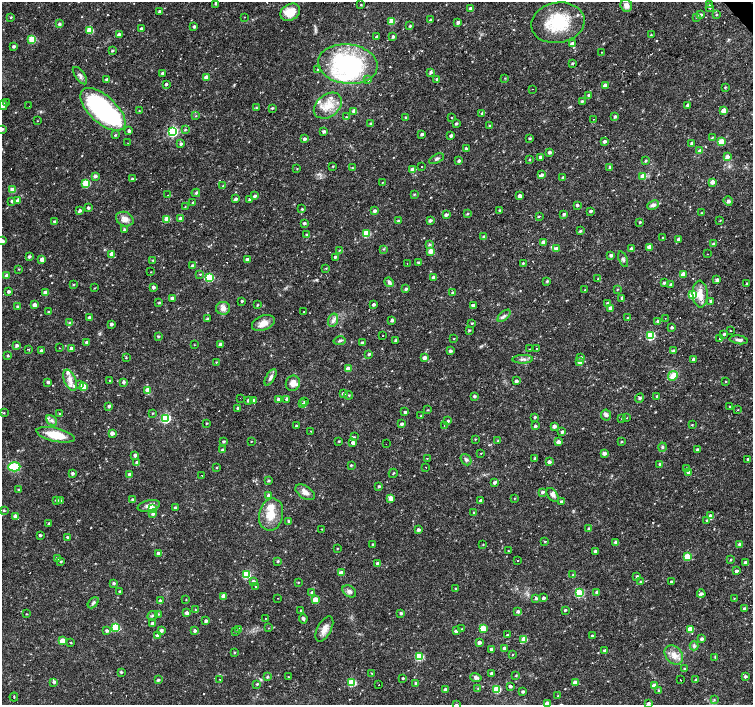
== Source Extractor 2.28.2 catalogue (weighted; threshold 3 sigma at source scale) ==
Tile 10 of 4 x 4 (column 2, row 3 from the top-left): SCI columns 1504-3004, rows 1611-3015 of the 6006 x 5966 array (HDU 1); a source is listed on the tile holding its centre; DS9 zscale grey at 2 x 2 block average (1 PNG px = mean of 2 x 2 image px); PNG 755 x 707 px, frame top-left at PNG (2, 2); each listed source drawn as its Kron ellipse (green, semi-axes under 4 px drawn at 4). Shown black and unused: <1% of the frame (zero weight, under 3 of 4 exposures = <1% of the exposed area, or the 3 px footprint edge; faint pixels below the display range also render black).
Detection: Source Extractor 2.28.2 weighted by HDU 2 'WHT'; one run over the whole footprint, this tile lists its part. Background 0.0326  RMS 0.0024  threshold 0.0109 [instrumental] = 3 sigma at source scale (4.5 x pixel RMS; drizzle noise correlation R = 1.50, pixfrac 1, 0.0396/0.0396 arcsec/px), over >= 5 px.
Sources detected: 568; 2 inside a brighter object's white glare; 26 cosmic-ray / hot-pixel residue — neither listed nor drawn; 11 inside a brighter listed object's ellipse — not listed separately; of the other 529, all 500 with FLUX_AUTO >= 0.262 (the completeness limit of this list) listed and drawn (29 fainter detections not listed), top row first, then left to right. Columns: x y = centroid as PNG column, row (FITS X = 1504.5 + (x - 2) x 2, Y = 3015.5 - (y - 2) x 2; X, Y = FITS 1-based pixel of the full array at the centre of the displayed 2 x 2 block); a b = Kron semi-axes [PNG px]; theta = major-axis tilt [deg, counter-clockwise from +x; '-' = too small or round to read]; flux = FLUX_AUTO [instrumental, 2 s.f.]
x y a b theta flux
216 3 3 2 - 1.3
361 5 3 2 - 0.44
626 5 6 5 - 3
709 5 2 2 - 0.96
710 7 3 2 - 1.2
470 9 3 3 - 2.5
160 11 3 2 - 1.2
290 12 10 8 28 9.4
701 15 3 3 - 1.1
716 15 3 2 - 0.48
11 17 3 2 - 0.52
245 17 2 2 - 0.4
696 17 3 3 - 0.53
430 20 2 2 - 0.47
392 22 3 3 - 11
458 22 3 2 - 1.8
558 23 27 20 10 27
59 24 3 3 - 1.2
410 26 2 2 - 0.87
194 27 2 2 - 1.4
141 29 3 2 - 1.4
90 30 3 3 - 18
119 35 3 3 - 3.2
651 35 3 2 - 0.35
377 37 3 2 - 1.4
393 37 3 2 - 1.2
32 39 3 3 - 18
572 44 3 3 - 2.1
14 46 3 2 - 1.3
112 51 3 2 - 0.86
602 52 2 2 - 0.28
572 63 3 2 - 0.64
348 64 30 19 -7 78
318 70 3 2 - 1.2
430 72 3 3 - 1.2
162 73 3 2 - 1.1
80 76 10 4 -54 1.9
206 77 3 3 - 4.1
505 78 3 2 - 0.3
106 79 3 2 - 0.94
437 79 3 3 - 1.5
368 80 2 2 - 3.4
166 84 2 2 - 1.1
605 85 3 3 - 3.2
725 87 3 2 - 0.57
532 89 2 2 - 0.32
589 95 3 2 - 1.3
582 101 3 3 - 0.84
6 102 2 2 - 6.8
3 105 5 3 - 1.9
687 105 3 2 - 1.5
29 106 2 2 - 0.8
328 106 15 11 38 9
256 108 3 2 - 0.4
272 108 3 2 - 0.7
103 109 28 13 -43 100
139 111 3 2 - 0.33
354 111 3 3 - 4
724 111 3 3 - 7.8
482 113 3 3 - 1.1
196 116 3 2 - 0.33
615 116 3 3 - 1
346 117 2 2 - 0.28
406 118 3 2 - 1
451 118 2 2 - 4
593 119 2 2 - 0.5
37 121 3 2 - 0.31
370 123 3 3 - 0.71
456 124 3 2 - 1
489 126 3 2 - 0.52
2 129 3 3 - 1.1
185 129 3 3 - 0.6
129 131 2 2 - 1.4
323 131 3 2 - 1.2
172 132 4 4 - 72
422 134 3 2 - 1.3
115 135 3 3 - 0.52
451 136 2 2 - 1.8
530 138 3 2 - 0.8
712 138 3 2 - 0.46
304 139 3 2 - 1.1
604 142 3 2 - 1.7
721 142 3 3 - 13
128 143 2 2 - 0.27
692 143 3 3 - 1.3
181 144 3 2 - 1.2
466 149 3 2 - 2
700 151 3 2 - 4.7
549 152 3 2 - 1.6
540 157 3 2 - 1.4
727 157 3 3 - 3.2
436 159 8 3 28 1.1
529 159 3 3 - 0.5
459 161 3 2 - 1.3
645 161 3 2 - 0.72
333 166 2 2 - 0.37
421 166 2 2 - 2.8
610 167 3 2 - 1.3
352 168 3 2 - 0.42
297 169 2 2 - 0.3
413 170 3 3 - 8.3
542 175 4 3 - 1.5
95 176 3 3 - 1.6
643 176 3 3 - 6.1
563 178 3 2 - 1.1
132 179 2 2 - 0.77
382 182 2 2 - 0.29
712 182 3 3 - 4
86 183 3 3 - 23
223 186 3 2 - 0.55
13 190 3 3 - 10
196 193 4 3 - 0.82
414 194 3 3 - 0.57
168 195 2 2 - 0.58
255 196 3 2 - 1.2
520 196 3 2 - 3
236 199 3 3 - 1.3
249 199 2 2 - 1.2
17 200 3 3 - 1.3
12 201 3 3 - 1.3
728 201 5 4 - 1.5
193 203 3 2 - 1.2
577 205 3 3 - 0.98
653 205 6 4 23 1.9
185 207 3 2 - 0.39
88 208 2 2 - 1.3
302 209 3 2 - 0.56
500 210 3 2 - 0.91
80 211 3 3 - 1.4
375 211 3 3 - 1.6
590 211 3 2 - 1.2
701 213 3 2 - 0.44
467 214 3 2 - 0.66
564 214 3 2 - 1.1
446 215 3 2 - 1.6
539 216 2 2 - 2
125 219 9 7 -22 3.8
167 219 3 3 - 9.3
180 219 3 3 - 3.3
430 220 3 3 - 1.4
398 221 3 2 - 0.74
720 221 3 2 - 0.33
55 222 4 3 - 1.1
640 222 3 2 - 0.65
304 223 3 2 - 1
124 230 3 2 - 1.3
580 231 4 2 - 0.78
306 234 3 2 - 0.54
366 234 3 3 - 20
484 237 3 3 - 1.4
662 238 2 2 - 0.33
678 239 3 3 - 1.4
2 241 3 3 - 3.2
543 242 3 3 - 1.7
713 244 3 3 - 0.93
429 245 3 3 - 0.92
650 247 3 3 - 6.5
384 249 3 2 - 0.43
557 249 4 3 - 2.6
631 249 3 2 - 1.3
339 250 3 3 - 0.62
431 251 3 3 - 6.9
111 254 3 3 - 3.6
708 254 2 2 - 0.85
611 255 3 3 - 1.4
29 257 3 2 - 1.1
335 257 3 2 - 0.93
623 259 8 3 -69 1
42 260 3 3 - 3
153 260 3 3 - 0.51
247 260 3 2 - 2.1
418 262 3 2 - 0.65
407 263 2 2 - 0.38
523 263 3 2 - 0.55
192 266 3 3 - 1.2
326 268 3 2 - 0.33
19 269 3 2 - 0.39
151 272 2 2 - 0.28
200 274 3 2 - 0.46
683 274 3 3 - 6.5
7 276 3 3 - 3.7
433 277 3 3 - 1.2
209 278 3 3 - 30
598 278 3 2 - 0.34
717 280 3 2 - 2.3
547 281 3 3 - 0.69
389 282 5 4 - 1.3
664 283 3 2 - 1.1
747 283 3 2 - 0.48
671 284 4 3 - 0.83
73 285 3 2 - 0.46
153 287 3 3 - 1.5
94 288 3 2 - 0.29
406 289 3 2 - 1.2
585 290 2 2 - 0.28
617 290 3 2 - 0.4
9 291 3 2 - 1.4
45 293 3 3 - 4.1
453 293 3 3 - 0.95
700 294 13 7 -87 6.4
693 295 3 3 - 23
172 298 3 3 - 1.2
622 298 3 2 - 1.3
242 301 3 2 - 0.67
711 301 3 2 - 1.6
159 303 3 3 - 0.64
373 304 2 2 - 1.3
608 304 3 3 - 1.9
34 305 3 3 - 3.1
257 305 2 2 - 0.48
473 305 3 2 - 1.4
17 307 4 3 - 0.86
223 308 7 6 - 2.8
610 308 3 3 - 2.1
48 312 3 2 - 0.49
303 312 2 2 - 0.83
504 316 8 3 41 1.4
89 318 3 3 - 1.6
627 318 3 2 - 0.39
665 318 2 2 - 0.35
207 319 3 2 - 1.3
333 320 7 5 73 2.1
392 320 3 3 - 1.2
657 321 3 2 - 1
70 323 4 2 - 0.54
263 323 12 7 22 4.9
472 323 3 2 - 0.52
111 324 3 2 - 1.4
672 327 2 2 - 1.1
469 330 3 2 - 0.68
730 331 2 2 - 0.28
724 334 2 2 - 1.1
158 336 3 3 - 0.68
382 336 2 2 - 0.32
650 336 4 3 - 30
719 338 2 2 - 1.3
453 339 3 2 - 0.27
396 340 3 3 - 1.1
739 340 9 4 -9 1.7
340 341 6 3 12 1.1
86 342 3 3 - 1.1
362 343 3 2 - 1.3
220 344 3 3 - 1.7
17 345 3 3 - 1.4
194 345 2 2 - 0.27
59 348 2 2 - 0.34
71 348 3 3 - 1.3
28 349 2 2 - 3.9
530 349 2 2 - 0.51
537 349 2 2 - 1.5
673 350 4 3 - 0.99
41 351 3 3 - 1.4
450 351 3 2 - 1.2
369 354 3 2 - 0.98
8 356 2 2 - 0.73
581 357 3 3 - 0.72
126 358 3 2 - 0.4
424 358 3 3 - 2.7
523 359 10 3 2 1.6
693 359 3 3 - 1.2
216 362 3 2 - 0.4
580 362 3 3 - 3.1
348 369 3 3 - 6.1
673 376 5 4 - 6.7
270 377 9 4 60 1.9
70 380 11 6 -70 3.9
110 380 3 2 - 0.33
516 381 3 2 - 1.5
48 382 3 2 - 1.3
123 382 3 3 - 1.2
725 382 2 2 - 0.36
293 383 8 7 - 3.8
80 384 4 3 - 1.1
84 386 3 3 - 14
148 390 3 3 - 8.2
343 393 3 2 - 1.4
348 395 4 2 - 0.57
474 396 3 2 - 1.1
657 396 3 2 - 1.2
240 398 2 2 - 0.87
640 398 5 4 - 0.99
278 399 3 3 - 1.2
287 399 3 3 - 1.6
248 400 3 3 - 1.1
253 400 3 3 - 1.2
305 402 3 2 - 1.4
302 404 3 3 - 0.52
109 406 3 2 - 1.4
730 406 3 2 - 0.32
238 408 3 2 - 1.2
428 410 3 2 - 0.42
738 410 2 2 - 0.27
405 412 3 2 - 1.1
4 413 2 2 - 0.43
59 413 3 2 - 0.37
153 413 3 2 - 0.41
606 415 5 5 - 1.5
421 416 3 3 - 0.5
535 417 3 2 - 0.72
165 418 4 3 - 44
627 418 2 2 - 0.78
622 419 2 2 - 0.33
52 420 6 4 -48 1.7
448 421 3 2 - 1.2
206 423 2 2 - 0.43
402 424 3 2 - 1.6
692 425 3 2 - 0.4
296 426 2 2 - 1.1
444 426 2 2 - 0.28
535 426 3 2 - 1.1
554 426 3 3 - 2.2
311 431 2 2 - 0.26
562 432 3 2 - 1.4
112 433 3 2 - 3.5
56 435 19 7 -12 14
354 437 3 3 - 0.45
475 439 3 2 - 0.39
223 441 3 2 - 0.89
251 441 2 2 - 0.28
339 441 2 2 - 0.52
498 441 2 2 - 0.41
558 442 3 3 - 3.1
621 442 3 2 - 0.52
353 443 3 2 - 2.6
386 444 2 2 - 0.27
662 447 4 4 - 0.81
697 449 3 2 - 1.1
222 450 3 3 - 1.1
481 453 2 2 - 0.32
604 453 3 3 - 2.8
135 455 3 2 - 1.8
427 458 2 2 - 0.34
535 458 3 2 - 1.3
748 459 3 2 - 1.2
466 460 6 4 -52 1.3
549 462 3 3 - 1.9
137 463 3 3 - 1.9
660 464 3 2 - 1.3
351 465 3 2 - 0.59
14 467 6 4 2 20
217 467 3 2 - 0.41
426 467 2 2 - 0.56
687 469 3 3 - 1.3
688 472 3 3 - 2.3
72 473 3 3 - 1.2
393 473 5 2 - 0.45
129 474 3 2 - 1.3
202 475 2 2 - 1.2
268 481 3 3 - 0.79
494 483 3 3 - 1.4
379 486 3 2 - 1.1
18 490 3 2 - 0.68
305 492 11 6 -33 3.2
542 492 3 2 - 1.5
553 495 8 5 -53 2.2
268 496 3 3 - 1.7
391 498 3 3 - 5.3
514 498 2 2 - 0.27
56 500 3 3 - 1.2
60 500 4 3 - 0.69
133 500 3 3 - 1.4
481 501 3 3 - 1.6
562 502 3 3 - 2.1
149 506 11 5 13 3.3
175 508 3 2 - 1.2
153 509 3 3 - 6.9
4 510 3 2 - 0.79
474 512 3 3 - 0.61
153 514 3 3 - 1.6
271 515 16 12 79 10
16 516 4 3 - 3.1
710 516 3 3 - 2
707 520 3 3 - 0.58
289 521 3 2 - 0.83
49 523 3 3 - 0.56
322 529 2 2 - 0.27
589 529 3 2 - 1.6
418 530 3 3 - 1.5
40 535 2 2 - 1.1
67 537 3 2 - 0.99
545 541 4 2 - 0.34
615 542 3 2 - 1.2
373 544 3 2 - 1.1
740 544 4 3 - 1.3
483 545 3 2 - 0.39
337 548 3 2 - 0.38
508 551 2 2 - 0.45
595 551 3 3 - 1.5
158 553 3 3 - 1.4
687 557 3 3 - 14
57 558 3 3 - 1.1
730 560 3 2 - 0.41
61 561 3 3 - 0.62
278 561 3 3 - 0.64
518 561 2 2 - 0.97
745 562 3 3 - 1.7
378 564 3 3 - 3.4
736 571 3 2 - 1.3
341 573 3 3 - 4.1
246 575 3 3 - 28
573 575 2 2 - 0.3
637 577 3 3 - 1.2
253 581 3 3 - 1.5
298 582 2 2 - 0.36
640 582 3 3 - 0.64
671 582 3 2 - 1.2
114 583 3 2 - 1
256 586 2 2 - 0.7
455 588 2 2 - 0.52
120 591 2 2 - 0.9
349 591 7 5 -35 2
312 592 3 3 - 1.3
596 592 3 3 - 1.3
579 593 3 3 - 31
701 594 4 2 - 1.5
223 596 3 2 - 3.2
277 598 2 2 - 0.31
536 598 3 3 - 1.2
543 598 3 2 - 1.2
734 598 2 2 - 0.27
315 599 3 3 - 7
186 600 2 2 - 0.29
160 601 3 3 - 1.5
93 603 6 3 47 1.2
744 608 3 3 - 0.71
195 610 3 2 - 0.44
301 610 2 2 - 0.44
565 610 3 2 - 0.77
518 612 3 3 - 1.4
187 613 3 3 - 2.3
401 613 3 2 - 1.1
26 614 2 2 - 0.32
159 614 3 3 - 0.4
153 615 6 3 25 0.89
265 618 2 2 - 0.73
303 619 5 3 - 1.1
206 621 3 3 - 1.3
152 623 3 3 - 1.4
116 627 3 3 - 26
268 628 3 2 - 0.31
483 628 3 3 - 18
239 629 3 3 - 1.6
324 629 14 7 63 4.5
461 629 3 2 - 0.36
690 629 3 3 - 10
106 631 3 3 - 1.2
161 631 3 3 - 1.8
195 631 3 3 - 1.3
236 631 2 2 - 0.31
456 631 3 3 - 1.2
507 635 3 2 - 0.79
157 636 3 3 - 1.5
592 636 3 3 - 1.2
524 639 3 3 - 10
701 639 3 3 - 1.4
63 641 3 3 - 7.3
479 642 3 2 - 2.2
71 643 3 2 - 0.41
694 646 4 4 - 1.1
504 648 3 3 - 1.1
491 649 3 2 - 1.4
605 650 3 2 - 1.3
234 653 3 2 - 0.49
512 655 2 2 - 0.31
674 655 11 8 -48 4.9
419 657 3 3 - 26
715 657 4 3 - 0.54
684 669 3 3 - 0.68
121 672 3 3 - 0.76
372 673 3 2 - 0.3
492 673 3 2 - 1.3
516 676 3 3 - 0.56
745 676 3 3 - 1.2
267 677 3 3 - 0.87
288 677 3 2 - 0.38
476 677 6 4 -17 1.8
403 678 2 2 - 0.68
220 679 2 2 - 0.76
158 680 3 3 - 0.94
681 680 2 2 - 1.8
696 680 3 3 - 1
54 682 3 3 - 1.2
352 682 3 3 - 25
575 683 3 3 - 4.8
257 684 3 3 - 0.7
416 684 3 3 - 1.6
379 685 2 2 - 1.1
510 686 2 2 - 1.4
654 686 3 3 - 7.5
445 689 3 3 - 1.3
478 689 3 3 - 0.49
497 689 3 3 - 24
659 690 3 3 - 0.68
523 692 3 2 - 1.1
558 696 2 2 - 0.37
14 697 4 2 - 0.44
714 700 2 2 - 0.52
648 703 3 2 - 1.3
457 704 3 2 - 0.35
547 704 3 3 - 3.9
Isophote crosses this tile's border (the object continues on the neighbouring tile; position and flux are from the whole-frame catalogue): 5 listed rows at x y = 2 129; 2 241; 648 703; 457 704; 547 704
Diffuse or blended objects may show on this block-average render without a row.